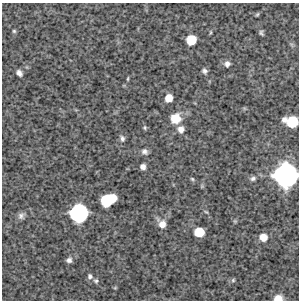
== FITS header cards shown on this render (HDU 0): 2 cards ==
NAXIS1  =                  297 /Length X axis
NAXIS2  =                  298 /Length Y axis

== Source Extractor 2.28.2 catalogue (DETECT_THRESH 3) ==
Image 297 x 298 px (HDU 0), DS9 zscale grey, 1 PNG px = 1 image px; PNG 301 x 302 px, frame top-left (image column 1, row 298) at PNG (2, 3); no overlay
Background 4310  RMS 200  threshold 614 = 3 sigma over >= 5 px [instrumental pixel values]
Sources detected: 33; all 33 listed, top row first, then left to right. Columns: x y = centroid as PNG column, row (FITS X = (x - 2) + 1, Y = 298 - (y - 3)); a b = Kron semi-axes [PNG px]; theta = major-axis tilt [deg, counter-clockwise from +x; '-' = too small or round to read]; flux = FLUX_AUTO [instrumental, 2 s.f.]
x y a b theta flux
257 14 5 4 - 1.7e+04
14 31 5 5 - 1.8e+04
261 33 7 4 -58 2.6e+04
191 40 7 7 - 3.4e+05
227 64 7 7 - 5.3e+04
204 71 7 5 -58 3.7e+04
19 73 6 5 - 5.2e+04
128 79 6 3 82 1.4e+04
169 98 6 6 - 1.7e+05
176 118 12 12 - 2.2e+05
292 122 11 8 -14 5.1e+05
145 128 6 4 -89 1.9e+04
181 129 8 8 - 8.4e+04
122 138 9 6 -77 4.2e+04
144 151 8 7 - 4.9e+04
143 167 5 5 - 6.2e+04
286 175 16 16 - 3.3e+06
253 178 8 6 24 3.9e+04
192 179 5 4 - 1.8e+04
112 198 6 5 - 2.2e+05
107 201 10 9 - 6.5e+05
79 213 12 12 - 1.8e+06
21 216 8 8 - 5.2e+04
235 221 5 5 - 1.6e+04
162 224 11 8 -54 1.1e+05
199 232 7 7 - 3.3e+05
263 237 7 7 - 1.6e+05
69 260 8 7 - 5.2e+04
90 276 7 7 - 3.8e+04
233 280 5 5 - 2.1e+04
96 281 7 6 - 3.1e+04
115 288 6 3 19 1.2e+04
278 298 9 6 3 1.2e+05
At the frame edge (FLAGS 8, measured only in part): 3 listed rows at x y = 292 122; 286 175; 278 298